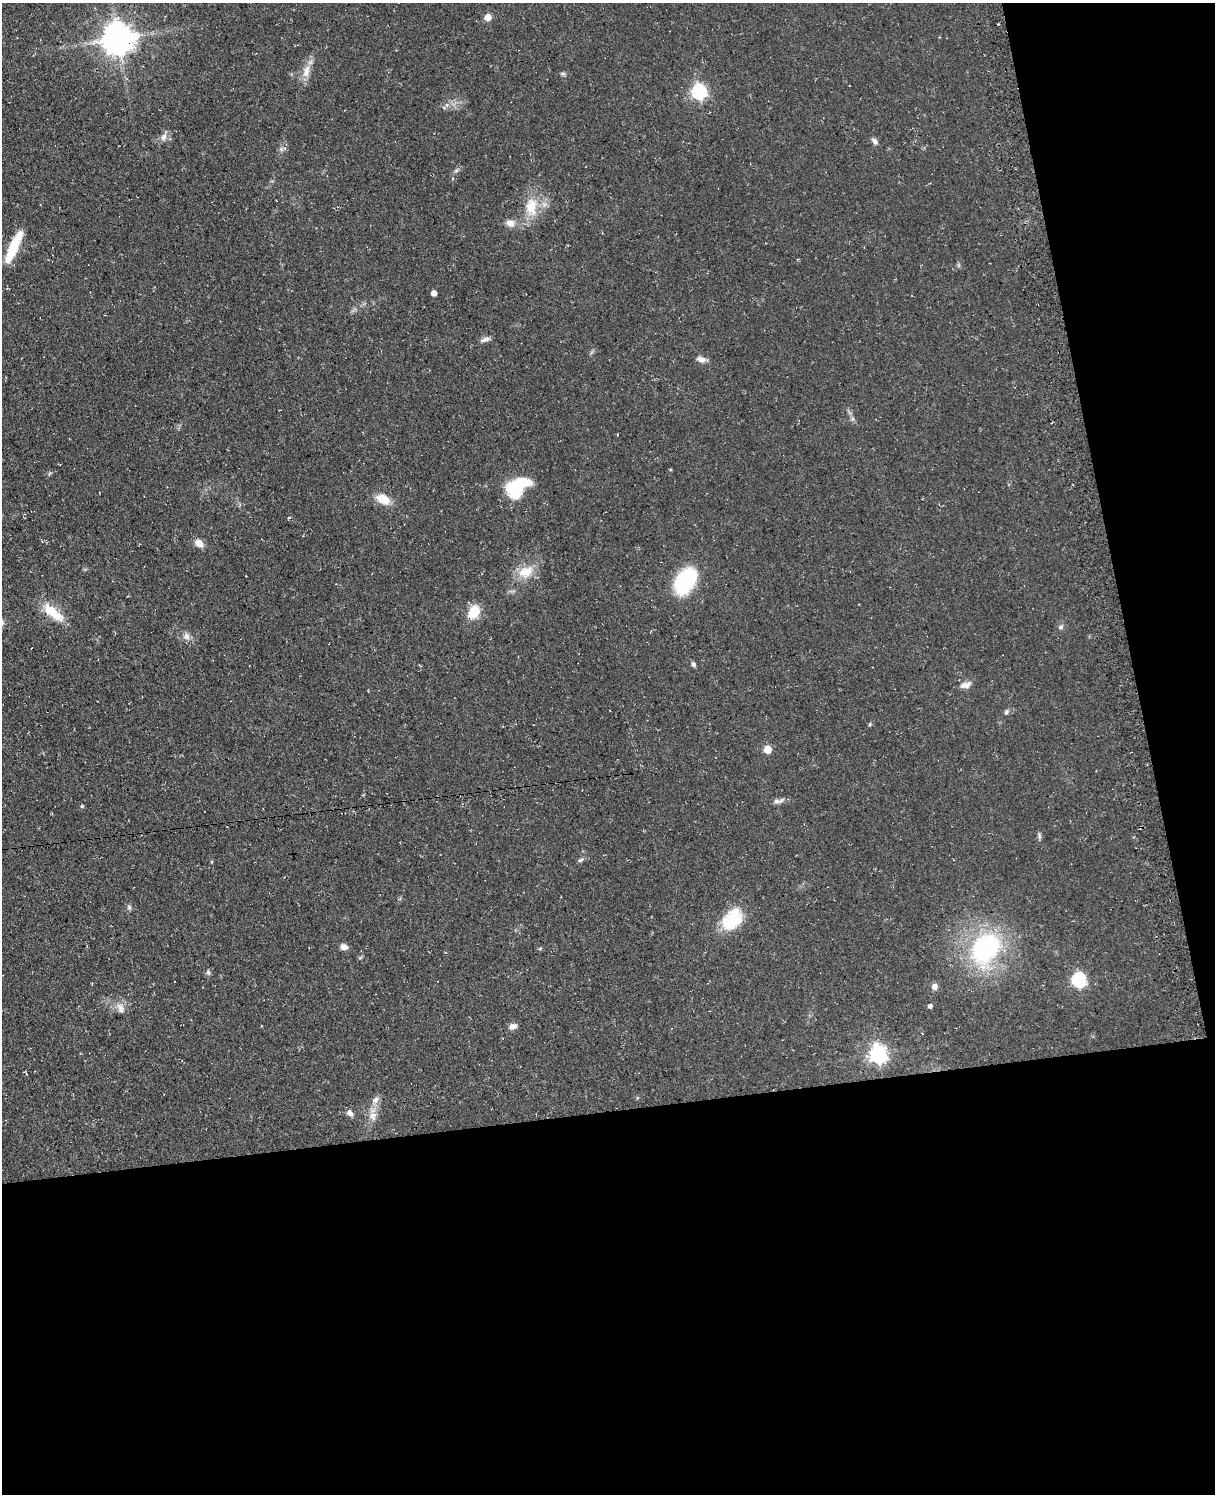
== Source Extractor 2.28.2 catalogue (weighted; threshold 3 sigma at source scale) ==
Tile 12 of 4 x 3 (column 4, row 3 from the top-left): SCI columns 3708-4920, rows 260-1751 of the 4953 x 4872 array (HDU 1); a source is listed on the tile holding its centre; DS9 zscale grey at full resolution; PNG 1217 x 1496 px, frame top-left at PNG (2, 3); no overlay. Shown black and unused: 32% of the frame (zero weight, under 3 of 4 exposures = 4% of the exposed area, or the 3 px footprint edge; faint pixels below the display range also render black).
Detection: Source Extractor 2.28.2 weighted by HDU 2 'WHT'; one run over the whole footprint, this tile lists its part. Background 0.0687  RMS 0.0068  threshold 0.0304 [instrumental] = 3 sigma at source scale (4.5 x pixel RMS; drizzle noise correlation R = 1.50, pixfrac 1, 0.05/0.05 arcsec/px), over >= 5 px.
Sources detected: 53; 3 inside a brighter object's white glare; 1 cosmic-ray / hot-pixel residue — not listed; the other 49 listed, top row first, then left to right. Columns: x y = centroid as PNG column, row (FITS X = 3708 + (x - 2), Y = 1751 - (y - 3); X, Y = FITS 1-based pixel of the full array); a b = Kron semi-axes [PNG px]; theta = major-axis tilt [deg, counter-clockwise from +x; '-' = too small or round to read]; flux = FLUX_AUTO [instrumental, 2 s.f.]
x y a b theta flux
488 17 5 5 - 9.1
118 39 9 9 - 1200
306 71 20 9 73 7.5
563 74 7 4 -1 1.1
699 92 7 6 - 160
444 108 6 4 -20 0.99
164 137 11 8 58 3.6
875 141 9 6 -58 2.3
281 149 6 5 - 1.5
456 170 7 4 45 1.4
531 207 26 17 88 18
510 223 11 8 -9 4.6
14 247 33 10 67 22
798 259 4 2 - 0.91
434 293 4 4 - 4.4
485 339 14 5 19 2.7
701 359 12 7 -12 3.4
519 484 19 11 15 34
383 499 18 11 -27 10
199 543 11 8 -37 4.9
526 572 23 15 25 13
686 580 30 17 56 51
53 612 31 11 -39 17
474 612 13 10 59 16
1061 627 7 5 16 1.5
187 636 10 8 -73 3.3
693 664 7 5 -63 1.5
965 685 14 8 13 4.2
1006 712 8 5 63 1.5
870 724 6 3 71 0.74
767 749 5 5 - 16
776 801 10 6 -3 2.5
1039 836 10 5 -75 1.5
580 860 8 5 27 1.4
129 907 7 5 -69 1.4
732 919 29 20 49 26
344 947 8 6 -15 3.7
985 949 37 26 58 97
208 972 7 5 -74 1.4
1078 980 7 6 - 120
934 986 7 7 - 3.3
930 1006 5 4 - 2
120 1008 16 9 -58 4.9
513 1026 9 7 21 3.6
922 1033 3 2 - 0.38
878 1054 7 7 - 270
375 1100 10 8 46 3.5
350 1113 8 7 - 2.9
373 1116 13 10 -81 5.7
Overlapping masked pixels (flux is a lower limit): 1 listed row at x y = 474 612